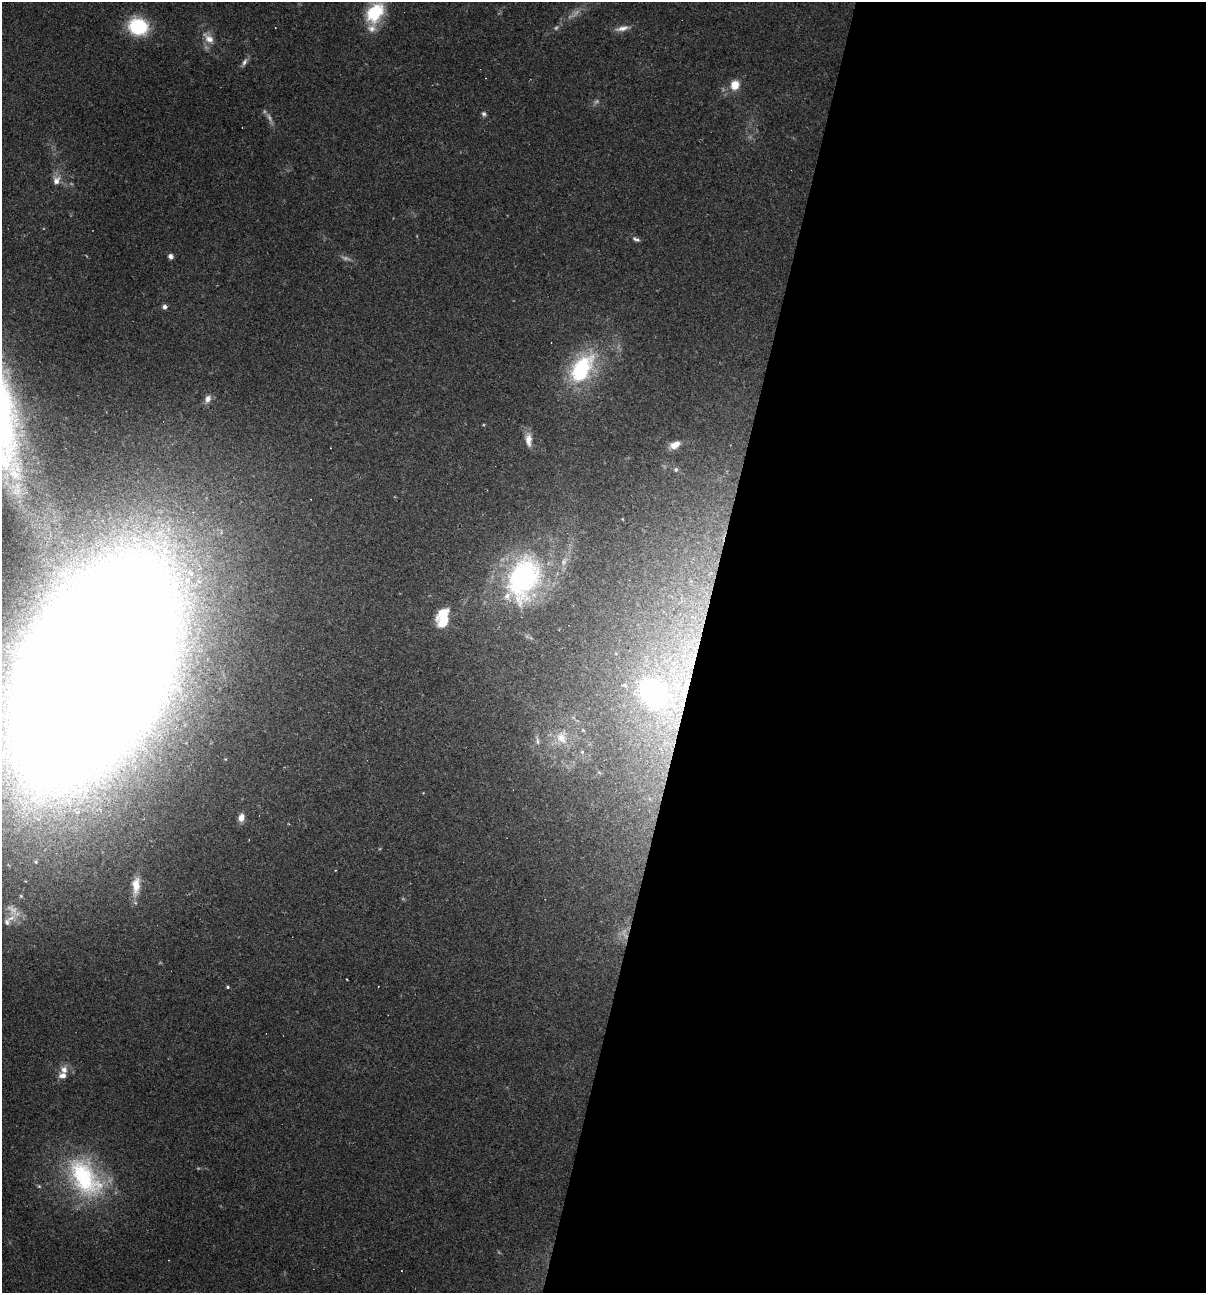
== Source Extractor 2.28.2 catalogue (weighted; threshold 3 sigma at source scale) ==
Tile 12 of 4 x 4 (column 4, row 3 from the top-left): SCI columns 3858-5061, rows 1293-2583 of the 5183 x 5166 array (HDU 1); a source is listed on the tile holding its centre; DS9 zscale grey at full resolution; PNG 1208 x 1295 px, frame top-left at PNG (2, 2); no overlay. Shown black and unused: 42% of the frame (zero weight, under 2 of 3 exposures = <1% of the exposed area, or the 3 px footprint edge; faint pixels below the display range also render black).
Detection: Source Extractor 2.28.2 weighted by HDU 2 'WHT'; one run over the whole footprint, this tile lists its part. Background 0.0497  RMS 0.0052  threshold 0.0232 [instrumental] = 3 sigma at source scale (4.5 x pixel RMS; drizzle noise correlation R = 1.50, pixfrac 1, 0.05/0.05 arcsec/px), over >= 5 px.
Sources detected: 46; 8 too faint to see at this stretch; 1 inside a brighter object's white glare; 4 cosmic-ray / hot-pixel residue — not listed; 2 inside a brighter listed object's ellipse — not listed separately; the other 31 listed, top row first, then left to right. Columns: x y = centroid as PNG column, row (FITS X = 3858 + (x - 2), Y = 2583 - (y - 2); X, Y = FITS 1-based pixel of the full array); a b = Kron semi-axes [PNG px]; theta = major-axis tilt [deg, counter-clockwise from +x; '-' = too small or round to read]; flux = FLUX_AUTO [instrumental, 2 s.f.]
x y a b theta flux
375 13 27 18 56 24
138 26 16 14 -21 36
622 28 19 6 12 3.7
209 38 18 10 -46 5.5
244 62 12 6 63 2
735 85 10 9 - 7.4
484 114 7 5 -56 1.3
56 180 12 9 73 4.2
636 239 10 5 -22 1.4
170 256 6 5 - 1.7
582 369 33 20 59 52
208 399 10 7 63 2.9
528 440 18 8 -87 4.6
675 445 12 7 25 4.6
676 470 6 5 - 0.87
564 561 11 7 64 2.9
523 578 51 33 67 110
444 619 21 15 51 15
673 663 7 6 - 2
92 671 126 61 63 6800
654 693 44 33 -44 97
561 738 18 12 -55 7.1
537 741 9 5 -83 1.5
582 752 5 4 - 0.61
241 817 8 6 72 4.1
136 886 22 9 88 7.6
7 922 10 8 68 2.2
228 987 4 3 - 0.69
64 1070 11 9 88 4
85 1178 59 34 -56 68
39 1186 6 5 - 0.73
Overlapping masked pixels (flux is a lower limit): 2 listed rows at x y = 92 671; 654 693
Isophote crosses this tile's border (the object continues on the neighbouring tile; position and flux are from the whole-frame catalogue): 1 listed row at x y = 92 671